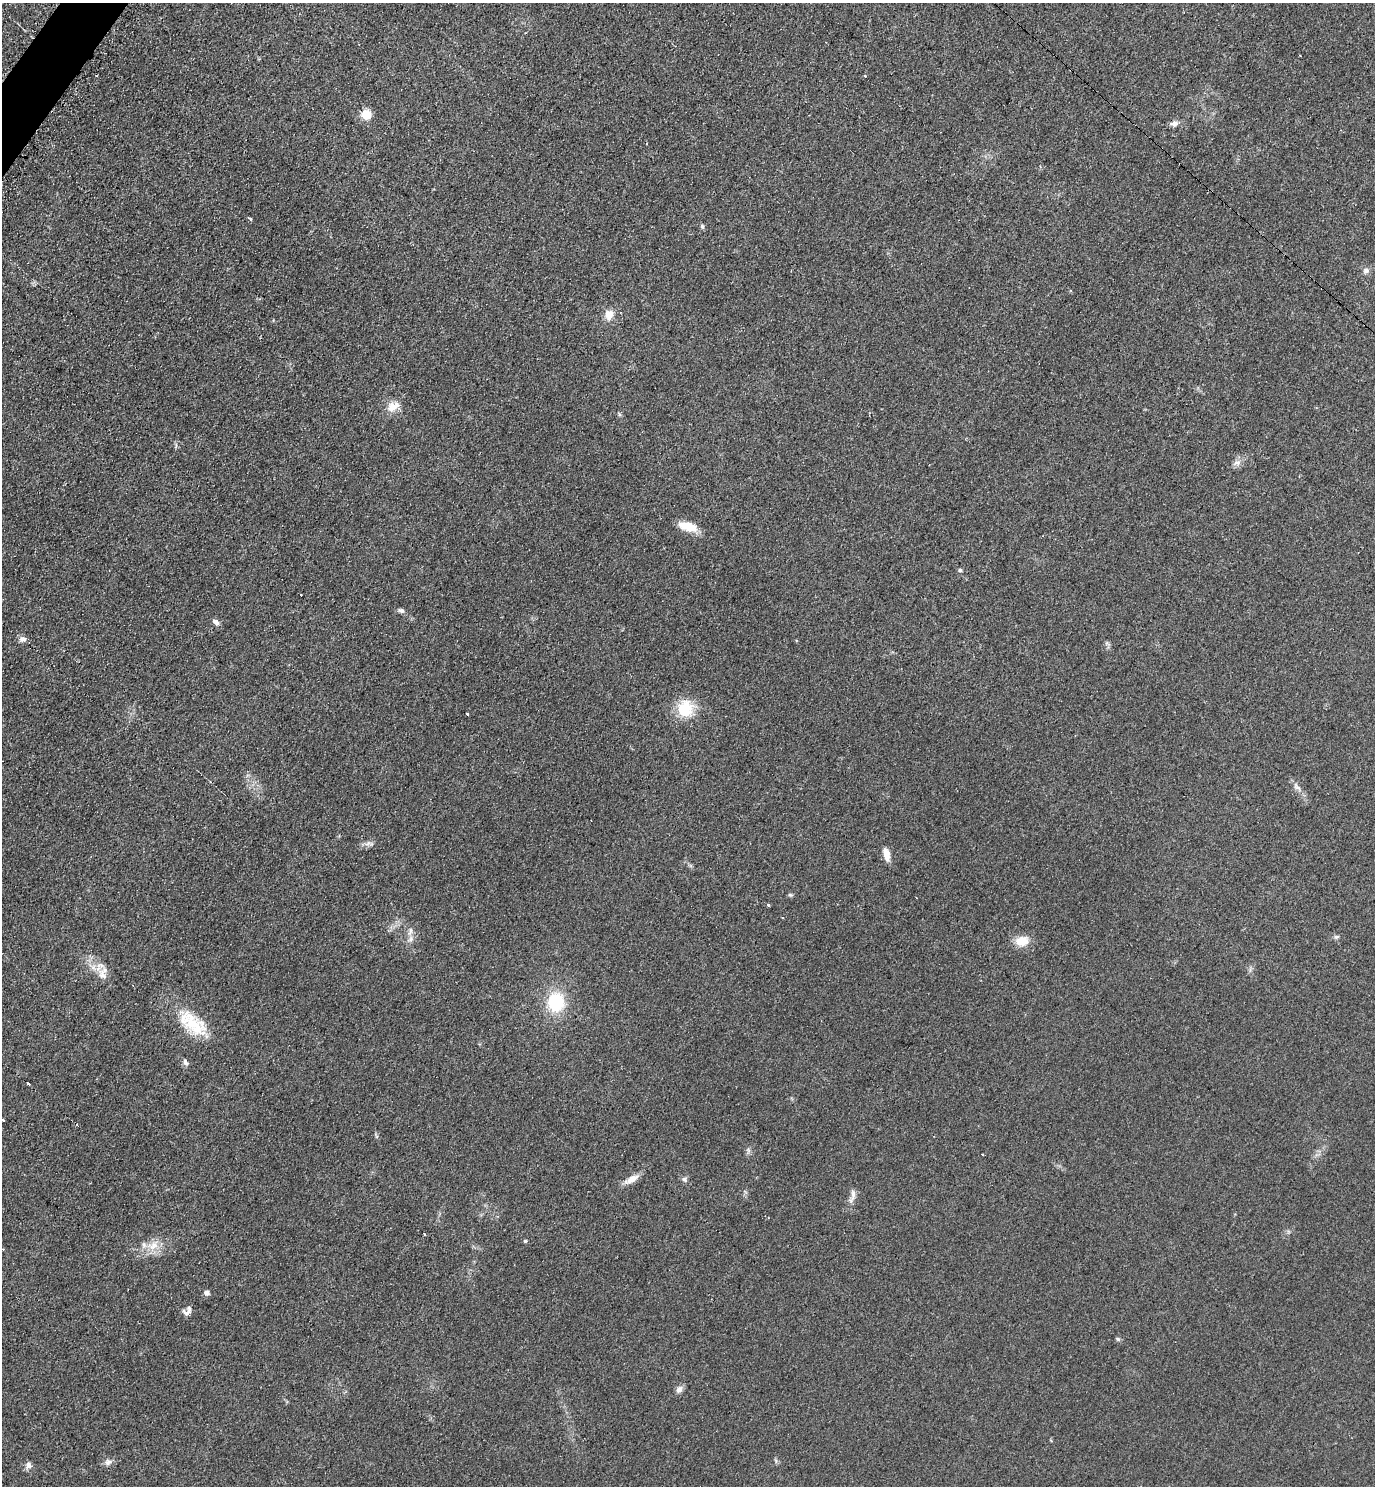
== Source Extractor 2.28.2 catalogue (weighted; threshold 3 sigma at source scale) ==
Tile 11 of 4 x 4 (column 3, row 3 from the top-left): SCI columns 2907-4279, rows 1496-2979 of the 5962 x 5951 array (HDU 1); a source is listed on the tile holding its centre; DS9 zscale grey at full resolution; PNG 1377 x 1488 px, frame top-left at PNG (2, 3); no overlay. Shown black and unused: <1% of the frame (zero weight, under 2 of 3 exposures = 2% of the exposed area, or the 3 px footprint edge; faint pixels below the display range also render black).
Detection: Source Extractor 2.28.2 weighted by HDU 2 'WHT'; one run over the whole footprint, this tile lists its part. Background 0.0787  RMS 0.011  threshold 0.0515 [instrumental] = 3 sigma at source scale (4.5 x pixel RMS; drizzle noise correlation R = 1.50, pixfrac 1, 0.05/0.05 arcsec/px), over >= 5 px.
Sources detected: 50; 3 cosmic-ray / hot-pixel residue — not listed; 2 inside a brighter listed object's ellipse — not listed separately; the other 45 listed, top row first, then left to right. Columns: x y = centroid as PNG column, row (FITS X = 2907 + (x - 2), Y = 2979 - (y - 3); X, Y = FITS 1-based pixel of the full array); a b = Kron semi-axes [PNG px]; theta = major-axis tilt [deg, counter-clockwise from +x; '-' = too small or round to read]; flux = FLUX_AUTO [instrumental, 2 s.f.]
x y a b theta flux
1300 55 3 2 - 1.2
366 114 6 5 - 58
1174 123 10 8 25 5
250 219 4 3 - 2.3
702 226 6 5 - 1.8
1366 271 9 8 - 4
609 315 13 10 75 11
393 406 18 11 31 13
619 414 6 4 -71 1.5
1237 463 10 5 -13 3.8
688 526 23 10 -14 20
960 570 5 4 - 1.9
401 611 7 5 -15 3
216 622 9 6 -43 4.1
23 639 8 6 28 4.4
685 709 22 19 -59 32
467 714 3 3 - 6
1297 787 12 7 -47 5.2
367 844 9 4 19 3.5
886 854 17 8 -76 8.8
790 895 7 4 -8 1.6
768 905 3 3 - 1.9
783 918 3 2 - 1.6
410 931 13 5 71 4.4
1336 937 7 5 13 2.2
1022 941 14 10 11 19
102 975 15 9 -49 10
556 1002 20 18 82 52
193 1023 45 21 -39 49
185 1062 8 5 -72 3.5
28 1084 4 3 - 7.7
3 1120 3 3 - 1.6
982 1154 3 2 - 2.2
631 1179 21 8 28 9.5
684 1179 7 6 - 3
853 1194 16 6 84 6
525 1241 4 4 - 1.4
153 1245 18 11 28 16
3 1249 3 2 - 1.7
207 1293 7 6 - 3.8
189 1308 11 8 28 4.3
1118 1339 6 5 - 1.8
679 1389 11 7 57 4.7
108 1462 10 6 28 4.3
28 1465 9 8 - 4.7